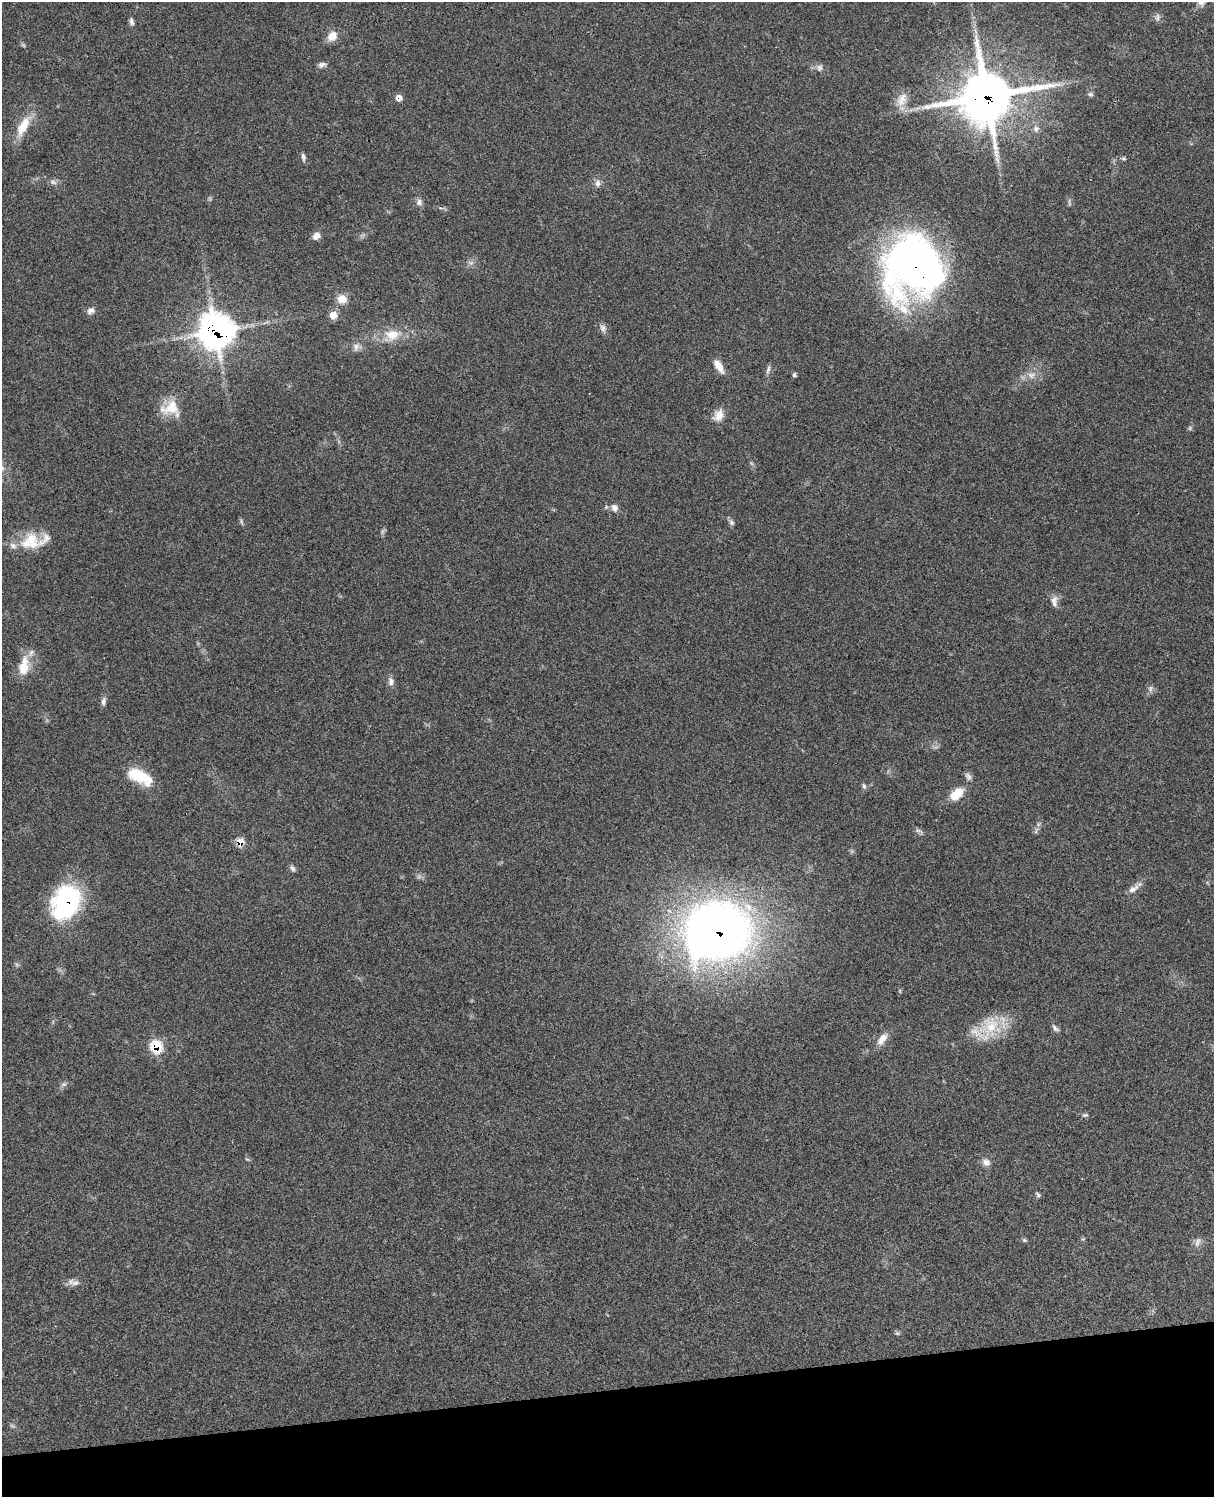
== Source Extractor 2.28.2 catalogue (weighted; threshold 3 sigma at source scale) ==
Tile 10 of 4 x 3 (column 2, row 3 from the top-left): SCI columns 1332-2543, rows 278-1772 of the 5083 x 4923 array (HDU 1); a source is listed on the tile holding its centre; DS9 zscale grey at full resolution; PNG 1216 x 1499 px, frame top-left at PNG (2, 2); no overlay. Shown black and unused: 7% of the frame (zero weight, under 3 of 4 exposures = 6% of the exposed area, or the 3 px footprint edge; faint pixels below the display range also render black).
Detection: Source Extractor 2.28.2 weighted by HDU 2 'WHT'; one run over the whole footprint, this tile lists its part. Background 0.0952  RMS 0.0063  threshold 0.0283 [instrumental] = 3 sigma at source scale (4.5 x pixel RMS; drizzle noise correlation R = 1.50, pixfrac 1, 0.05/0.05 arcsec/px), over >= 5 px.
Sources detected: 76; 5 too faint to see at this stretch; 2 inside a brighter object's white glare — not listed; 2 inside a brighter listed object's ellipse — not listed separately; the other 67 listed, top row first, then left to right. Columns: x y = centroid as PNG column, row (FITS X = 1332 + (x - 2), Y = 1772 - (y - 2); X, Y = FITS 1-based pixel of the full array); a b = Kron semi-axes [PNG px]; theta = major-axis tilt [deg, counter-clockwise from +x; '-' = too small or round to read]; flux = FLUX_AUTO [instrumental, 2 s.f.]
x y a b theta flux
1157 17 12 5 90 1.8
131 21 10 5 -76 1.8
332 36 13 10 44 7
23 45 6 4 -44 0.93
322 65 10 6 16 2.1
819 68 9 8 - 2.4
1090 94 8 6 -20 1.5
986 96 22 20 17 2100
399 97 7 7 - 4
902 100 22 13 66 8.6
23 126 30 12 62 14
1036 129 9 7 84 2.5
303 157 10 5 -77 1.8
1124 158 6 5 - 0.87
53 182 11 6 -15 2.1
598 183 10 7 -86 2.7
419 202 9 8 - 2.7
1069 202 11 3 -87 1.1
316 236 10 8 42 3.5
471 263 9 6 -17 2.1
910 264 68 54 76 300
342 299 12 10 -16 6.8
91 310 10 7 40 3.3
333 315 8 8 - 7.1
603 328 11 7 -66 2.6
216 331 15 14 - 680
392 335 21 16 9 13
356 347 10 9 - 3.1
718 366 18 8 -57 6
768 370 14 4 74 1.8
794 375 6 5 - 1.1
1031 375 12 9 5 4.8
171 408 26 20 -6 14
718 415 17 13 58 6.5
614 508 11 8 -68 3.5
242 522 10 3 -75 1.1
731 522 10 6 -58 1.8
31 541 26 22 16 19
1054 601 16 8 89 3.8
24 666 26 13 81 14
391 681 11 7 -85 2.8
1150 688 9 7 55 2.1
103 701 11 6 80 2.1
139 776 29 12 -27 24
968 776 12 7 -56 2.2
864 786 8 5 -79 1.4
956 794 18 11 41 12
918 831 9 4 -9 1.5
1036 831 10 4 68 1.5
240 842 8 7 - 7.4
292 868 10 5 -62 1.5
1133 889 18 8 35 4.2
66 902 34 25 64 87
717 931 56 47 13 580
990 1026 32 24 67 24
1055 1028 12 5 -44 1.8
882 1039 18 9 49 5.9
156 1047 9 9 - 23
64 1084 9 5 26 1.7
1085 1115 8 5 9 1.2
247 1159 6 3 -18 0.72
986 1162 11 10 - 3.4
1038 1195 8 5 -47 1.2
1024 1240 6 5 - 0.92
1197 1242 14 7 71 2.8
73 1282 18 8 -9 3.7
897 1333 7 4 -43 1
Overlapping masked pixels (flux is a lower limit): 8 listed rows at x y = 986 96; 399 97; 910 264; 216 331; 240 842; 66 902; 717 931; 156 1047